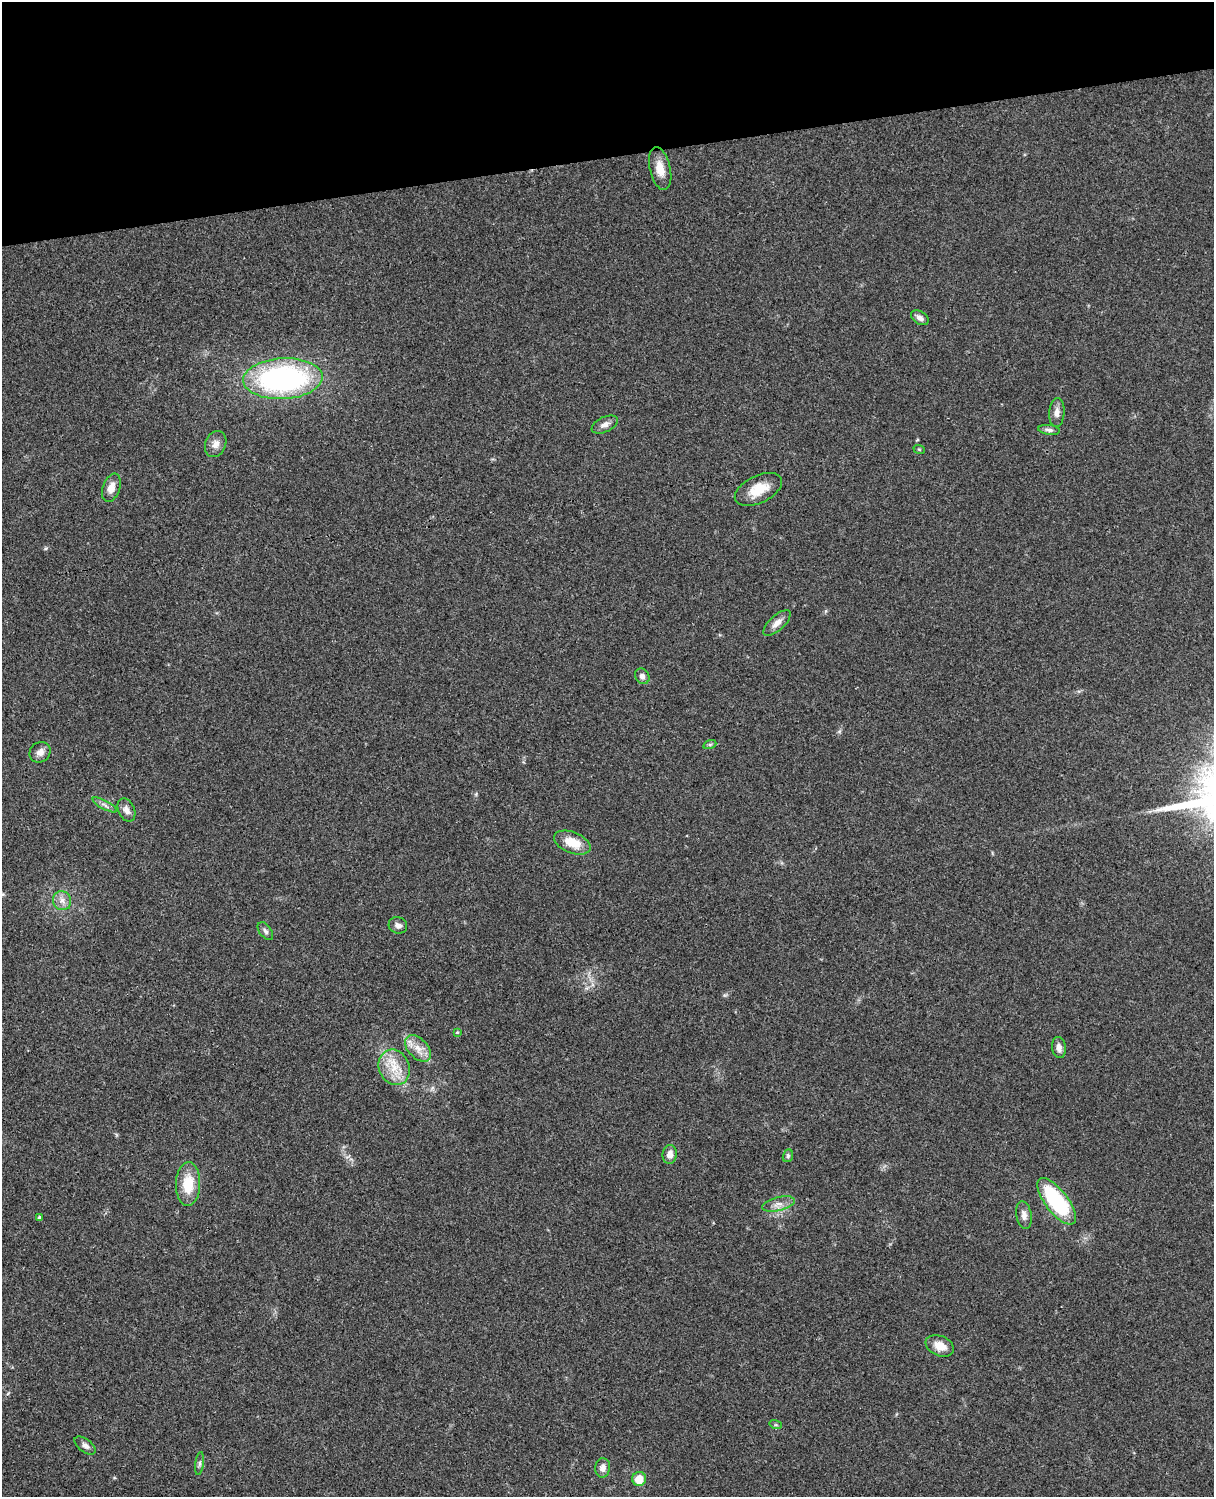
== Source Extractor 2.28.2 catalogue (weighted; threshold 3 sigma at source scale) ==
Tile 3 of 4 x 3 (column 3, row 1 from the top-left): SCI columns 2545-3756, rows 3268-4762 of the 5087 x 4926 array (HDU 1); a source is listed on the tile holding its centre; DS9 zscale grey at full resolution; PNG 1216 x 1499 px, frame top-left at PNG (2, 2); each listed source drawn as its Kron ellipse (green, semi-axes under 4 px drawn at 4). Shown black and unused: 10% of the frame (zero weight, under 3 of 4 exposures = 6% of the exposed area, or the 3 px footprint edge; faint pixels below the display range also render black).
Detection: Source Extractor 2.28.2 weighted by HDU 2 'WHT'; one run over the whole footprint, this tile lists its part. Background 0.0955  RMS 0.0063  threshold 0.0283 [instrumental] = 3 sigma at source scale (4.5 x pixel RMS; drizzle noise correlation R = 1.50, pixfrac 1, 0.05/0.05 arcsec/px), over >= 5 px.
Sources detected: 37; all 37 listed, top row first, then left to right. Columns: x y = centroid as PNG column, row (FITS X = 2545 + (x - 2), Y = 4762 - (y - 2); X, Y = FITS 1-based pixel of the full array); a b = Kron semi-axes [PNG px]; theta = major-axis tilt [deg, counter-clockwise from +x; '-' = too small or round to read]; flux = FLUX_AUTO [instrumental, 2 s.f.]
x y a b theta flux
660 169 22 10 -77 8.6
920 318 10 6 -33 2.9
283 379 40 20 3 140
1057 412 14 7 85 3.8
605 425 14 7 25 3.4
1049 430 11 5 -7 2
216 444 13 10 66 4.4
919 449 6 3 -19 0.64
111 488 14 8 72 5.9
758 489 25 13 26 13
777 623 17 7 42 4.6
642 676 8 6 -52 2.6
710 744 7 4 19 0.95
40 752 11 9 40 3.9
104 805 13 4 -28 2.4
126 810 12 8 -65 3.6
572 843 19 10 -21 13
62 901 10 9 - 3.8
398 925 9 8 - 2.8
265 931 10 6 -53 2
457 1032 4 4 - 0.55
418 1048 16 9 -46 7.1
1059 1048 11 7 -83 3.3
394 1067 18 15 -67 14
670 1154 9 7 84 4.5
788 1156 6 5 - 1.1
188 1184 22 12 88 17
1057 1201 28 11 -52 57
778 1204 17 7 14 4.5
1024 1215 14 7 -80 3.7
39 1218 4 4 - 1.3
940 1346 15 10 -22 7.6
776 1425 6 4 -18 0.91
85 1445 12 6 -37 2.7
199 1463 11 4 83 1.6
603 1468 10 7 82 3.6
639 1479 7 7 - 9.3